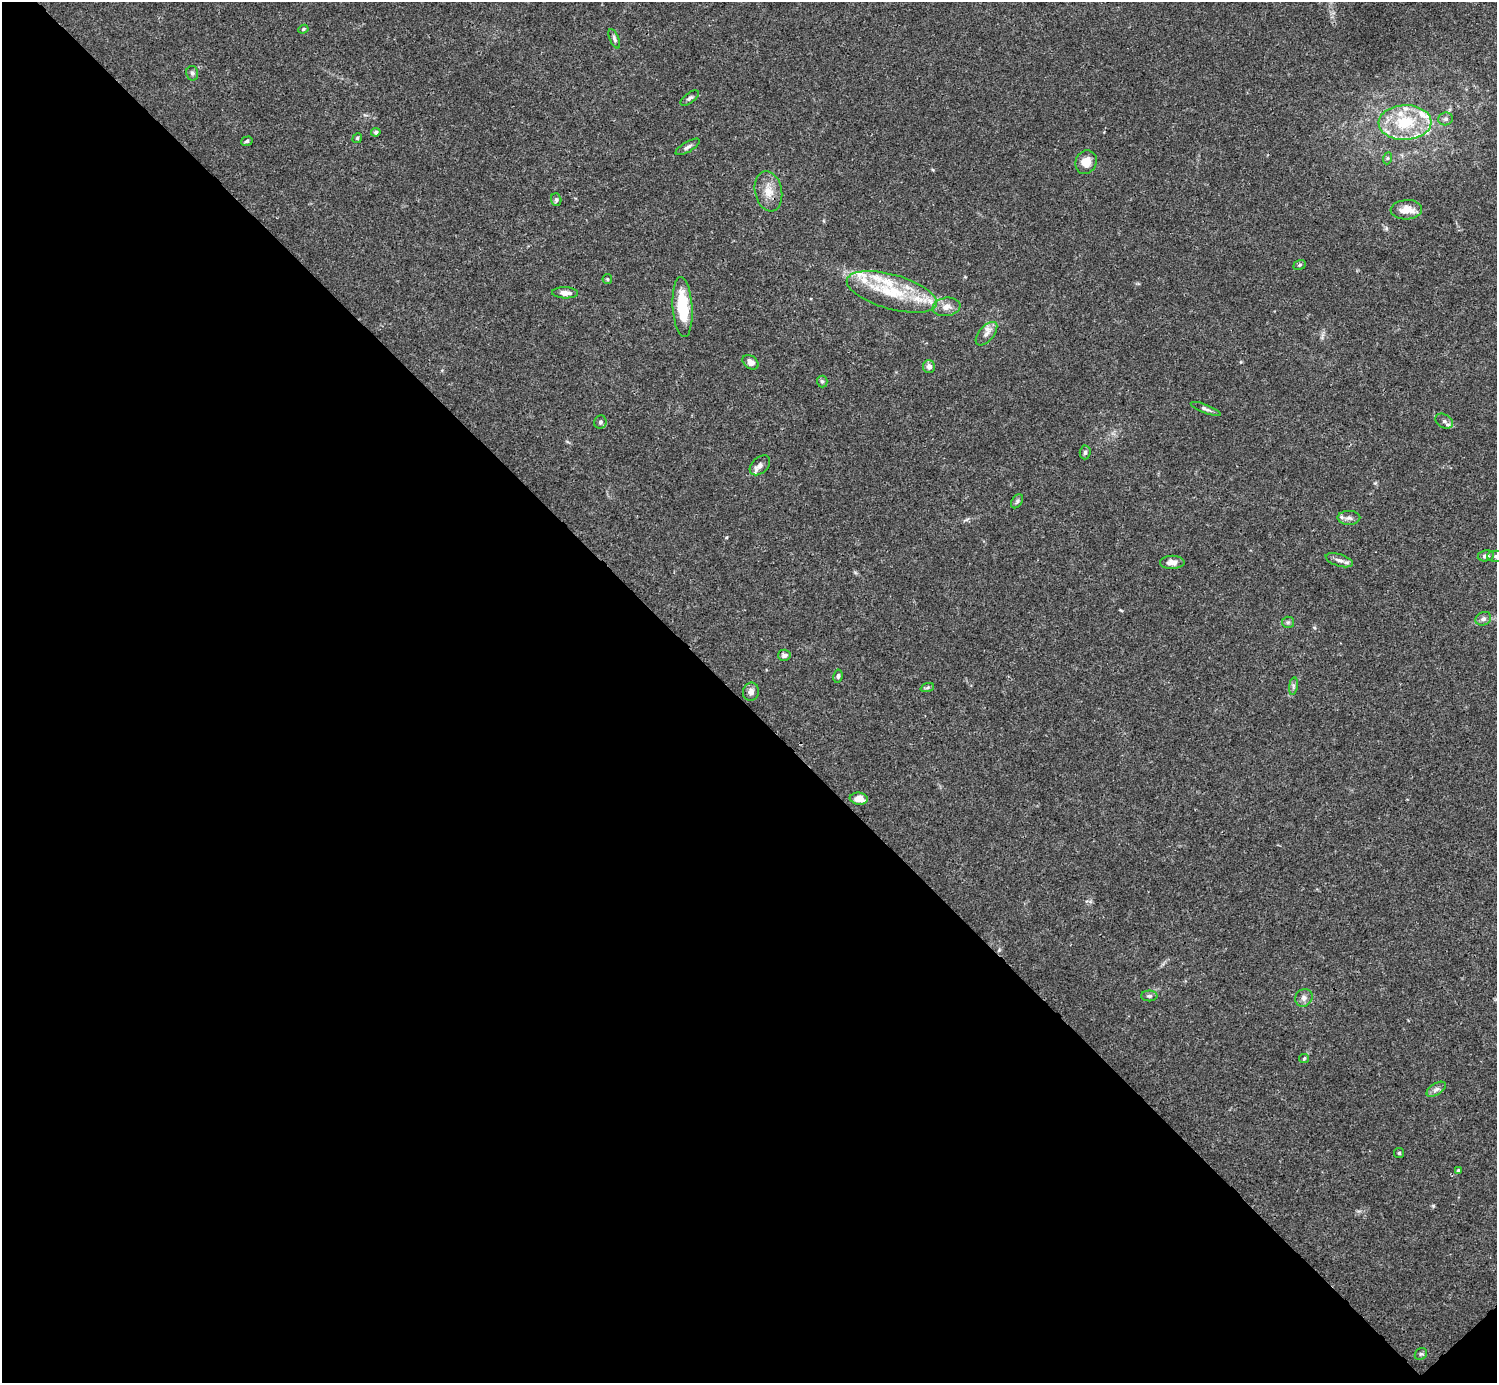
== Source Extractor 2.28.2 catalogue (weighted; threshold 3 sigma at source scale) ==
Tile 14 of 4 x 4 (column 2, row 4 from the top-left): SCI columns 1496-2990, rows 158-1538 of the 5982 x 5981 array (HDU 1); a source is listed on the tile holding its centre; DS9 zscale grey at full resolution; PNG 1499 x 1385 px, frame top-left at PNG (2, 2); each listed source drawn as its Kron ellipse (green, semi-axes under 4 px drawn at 4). Shown black and unused: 49% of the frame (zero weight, under 3 of 4 exposures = <1% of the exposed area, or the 3 px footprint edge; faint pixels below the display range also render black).
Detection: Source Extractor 2.28.2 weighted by HDU 2 'WHT'; one run over the whole footprint, this tile lists its part. Background 0.0164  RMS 0.0022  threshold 0.0098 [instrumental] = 3 sigma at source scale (4.5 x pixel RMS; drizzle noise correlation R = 1.50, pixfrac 1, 0.05/0.05 arcsec/px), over >= 5 px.
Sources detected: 59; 8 inside a brighter listed object's ellipse — not listed separately; the other 51 listed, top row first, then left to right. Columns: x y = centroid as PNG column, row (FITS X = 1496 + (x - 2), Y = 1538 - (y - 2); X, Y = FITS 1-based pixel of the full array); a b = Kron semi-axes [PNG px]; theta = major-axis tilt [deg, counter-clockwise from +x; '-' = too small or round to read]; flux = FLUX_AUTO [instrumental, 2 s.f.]
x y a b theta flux
303 29 5 4 - 0.31
614 39 10 4 -67 0.5
192 73 7 6 - 0.51
690 98 10 5 37 0.55
1446 119 7 6 - 0.6
1405 123 26 17 3 10
376 132 5 4 - 0.47
357 138 5 4 - 0.29
247 141 6 4 17 0.34
688 147 14 5 30 0.74
1388 158 6 4 70 0.31
1086 162 12 10 66 2.8
768 191 20 13 -78 3.2
556 200 6 5 - 0.44
1406 210 16 9 4 3.1
1300 265 6 4 22 0.36
607 279 5 4 - 0.28
892 292 47 17 -16 11
565 293 13 5 -2 1.6
683 307 30 10 -86 9.3
947 307 14 9 8 1.8
986 334 14 7 49 1.4
750 362 9 6 -39 1.2
929 367 6 6 - 0.98
822 381 6 5 - 0.37
1206 409 16 4 -21 0.65
1444 421 9 6 -31 0.76
600 422 7 6 - 0.56
1085 452 7 5 86 0.47
760 465 12 8 43 1.2
1017 501 8 5 54 0.44
1349 518 11 7 0 0.95
1486 556 8 5 10 0.83
1496 556 9 5 1 0.54
1339 560 14 6 -17 1
1172 562 12 6 1 1.6
1483 619 8 6 27 0.76
1288 622 6 5 - 0.41
784 655 6 5 - 0.75
838 676 6 4 81 0.43
1293 686 9 4 82 0.5
927 688 7 4 19 0.39
751 692 9 8 - 1.1
859 799 9 6 -6 2.5
1149 996 8 5 0 0.52
1304 998 9 8 - 0.92
1304 1058 5 4 - 0.26
1436 1089 11 5 32 0.85
1399 1153 5 5 - 0.31
1458 1171 4 3 - 0.38
1421 1354 6 5 - 0.38
Isophote crosses this tile's border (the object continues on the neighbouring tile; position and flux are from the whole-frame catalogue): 1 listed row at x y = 1496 556